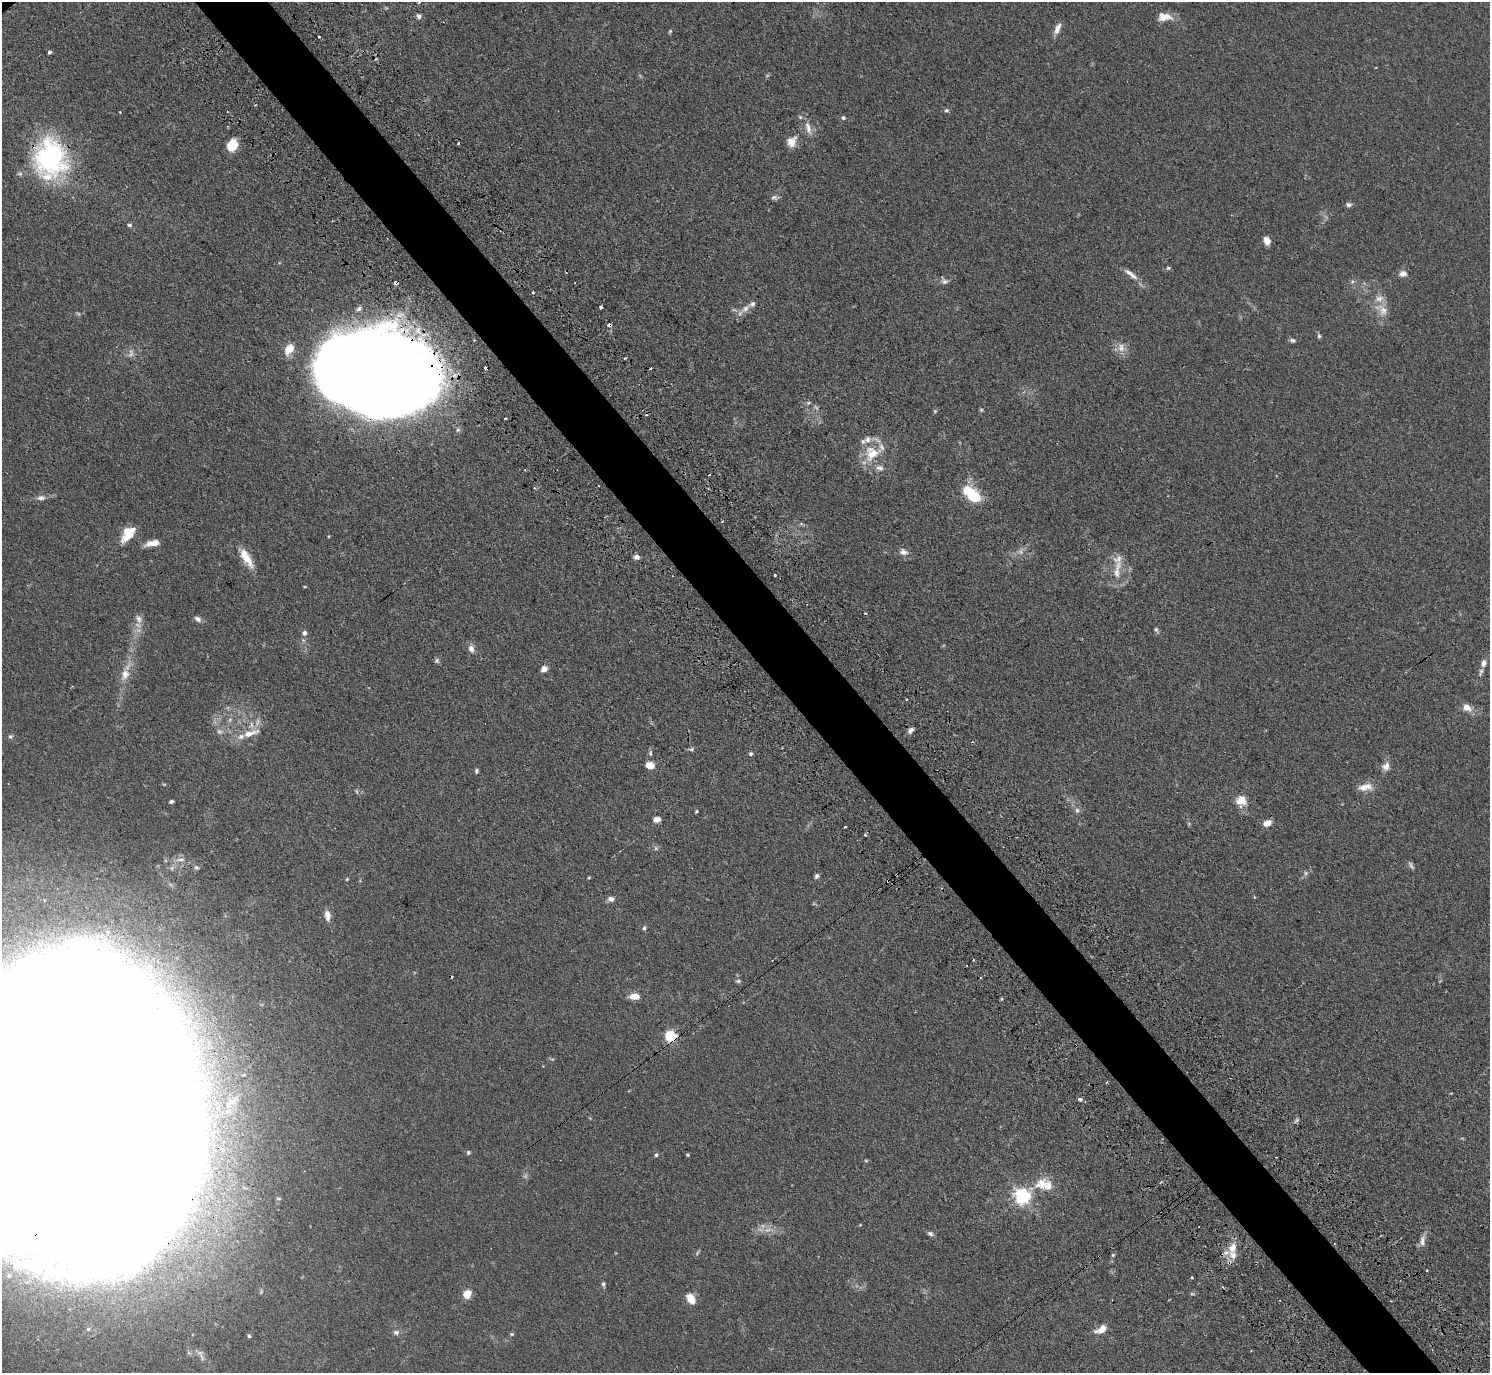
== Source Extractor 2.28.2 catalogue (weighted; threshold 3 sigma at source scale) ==
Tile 6 of 4 x 4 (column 2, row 2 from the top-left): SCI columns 1536-3023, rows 3083-4453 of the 6046 x 6025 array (HDU 1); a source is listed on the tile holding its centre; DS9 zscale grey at full resolution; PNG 1492 x 1375 px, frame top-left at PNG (2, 2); no overlay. Shown black and unused: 5% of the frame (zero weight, under 3 of 4 exposures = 4% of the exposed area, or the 3 px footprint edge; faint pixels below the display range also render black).
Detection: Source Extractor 2.28.2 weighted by HDU 2 'WHT'; one run over the whole footprint, this tile lists its part. Background 0.0335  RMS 0.0033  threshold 0.0147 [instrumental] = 3 sigma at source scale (4.5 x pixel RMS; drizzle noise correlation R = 1.50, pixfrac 1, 0.05/0.05 arcsec/px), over >= 5 px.
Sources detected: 165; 5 too faint to see at this stretch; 9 inside a brighter object's white glare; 13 cosmic-ray / hot-pixel residue — not listed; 13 inside a brighter listed object's ellipse — not listed separately; the other 125 listed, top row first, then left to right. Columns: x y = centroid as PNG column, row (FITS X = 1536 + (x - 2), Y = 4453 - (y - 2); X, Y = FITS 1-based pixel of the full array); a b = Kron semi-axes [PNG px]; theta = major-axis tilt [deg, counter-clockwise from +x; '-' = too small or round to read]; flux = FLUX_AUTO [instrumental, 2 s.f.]
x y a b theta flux
419 2 3 3 - 0.7
419 16 7 6 - 0.95
1164 17 17 10 -4 3.8
1057 29 15 7 65 2.1
670 31 5 4 - 0.4
319 37 3 3 - 0.98
49 52 4 3 - 0.66
946 110 6 5 - 0.67
120 112 3 2 - 0.34
843 118 6 5 - 0.69
808 128 19 7 -73 2.7
792 142 12 11 - 3.5
458 143 3 3 - 0.73
232 145 10 9 - 7.4
51 157 45 39 -83 47
774 197 10 6 -4 0.92
1349 205 7 5 -8 0.95
129 225 5 4 - 0.63
1267 241 8 6 -64 2.6
1168 268 5 5 - 0.46
1403 274 9 7 12 1.8
1133 276 14 6 -29 1.7
945 282 9 7 23 1.1
396 283 4 4 - 3.6
533 292 3 3 - 0.63
601 307 3 3 - 0.77
359 308 7 5 34 0.95
745 309 12 8 38 2.2
1383 311 13 11 -78 3
609 324 4 3 - 2.1
1319 336 6 5 - 0.6
1293 340 8 6 -6 0.79
1121 348 13 10 -89 2.7
289 349 16 10 57 3.6
625 358 3 3 - 0.34
485 368 3 3 - 1.4
383 374 89 52 -12 880
981 410 5 3 - 0.41
935 411 5 5 - 0.4
505 419 3 3 - 0.64
871 453 24 20 75 9.5
972 494 24 12 -42 12
41 498 11 6 -2 1.4
722 521 4 3 - 0.27
129 536 21 7 37 4.9
329 536 4 3 - 0.25
153 543 16 6 12 3.5
1021 551 8 6 77 1.1
904 552 11 8 -15 1.8
636 557 7 6 - 1.4
246 558 24 8 -59 5.9
1117 570 32 8 79 4.9
775 575 3 3 - 0.56
139 619 11 8 -79 1.9
198 619 8 6 -32 1.3
1156 630 8 5 -72 0.67
304 633 7 6 - 1.1
471 648 8 7 - 1.7
437 661 7 6 - 0.67
1484 663 11 7 82 1.6
544 669 5 4 - 4.6
125 674 14 11 75 3.5
1467 707 9 7 -29 3
911 730 8 5 46 1.1
250 733 23 7 17 4.4
10 737 6 5 - 0.63
691 749 7 5 27 0.63
650 753 8 5 86 0.74
751 754 5 4 - 0.6
650 765 9 7 -9 3.2
1386 766 11 9 51 2.2
476 771 6 4 77 0.56
1365 787 20 9 8 3.2
171 801 4 3 - 0.74
1241 801 16 14 84 3.9
1077 810 8 6 -88 0.93
696 811 4 3 - 0.39
657 819 8 6 13 1.5
1267 823 7 5 22 3.4
845 827 3 2 - 1
865 835 5 3 - 0.38
656 848 6 5 - 0.61
180 860 13 4 1 1.3
1411 865 12 4 -58 0.82
1306 873 6 5 - 0.66
896 875 4 3 - 1.5
817 876 7 5 66 0.77
589 878 4 3 - 0.3
888 881 3 3 - 0.68
1254 897 5 3 - 0.25
611 899 7 6 - 1.4
327 915 13 6 -83 2.1
644 928 5 4 - 0.58
738 981 6 5 - 0.57
634 996 11 6 1 3.4
670 1036 5 5 - 37
1080 1099 4 3 - 6.5
232 1102 36 14 42 13
79 1107 176 111 -78 8300
1297 1120 6 4 -18 0.51
468 1152 5 4 - 0.62
656 1155 4 4 - 0.62
688 1155 3 3 - 0.43
866 1161 6 4 0 0.36
1042 1183 21 13 37 5.4
1022 1196 6 6 - 110
860 1225 3 3 - 0.33
930 1233 7 5 -26 0.88
1422 1241 15 6 83 1.8
1232 1248 15 10 76 4.1
697 1253 6 4 71 0.46
1113 1255 5 5 - 0.43
1229 1263 6 4 0 0.7
35 1266 51 21 -12 31
1427 1270 3 3 - 0.7
1192 1277 3 3 - 0.45
603 1284 7 5 -84 0.64
467 1294 7 6 - 5.3
1192 1294 6 3 -18 0.36
691 1299 11 7 -55 4.7
88 1329 6 5 - 0.57
1102 1329 13 7 33 3.5
396 1332 8 6 -2 1
512 1334 5 4 - 0.47
249 1336 5 4 - 0.64
Overlapping masked pixels (flux is a lower limit): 10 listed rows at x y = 51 157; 396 283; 609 324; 383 374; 250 733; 896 875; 888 881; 670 1036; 79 1107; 1229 1263
Isophote crosses this tile's border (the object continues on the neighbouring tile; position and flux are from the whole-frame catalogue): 2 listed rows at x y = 419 2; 79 1107